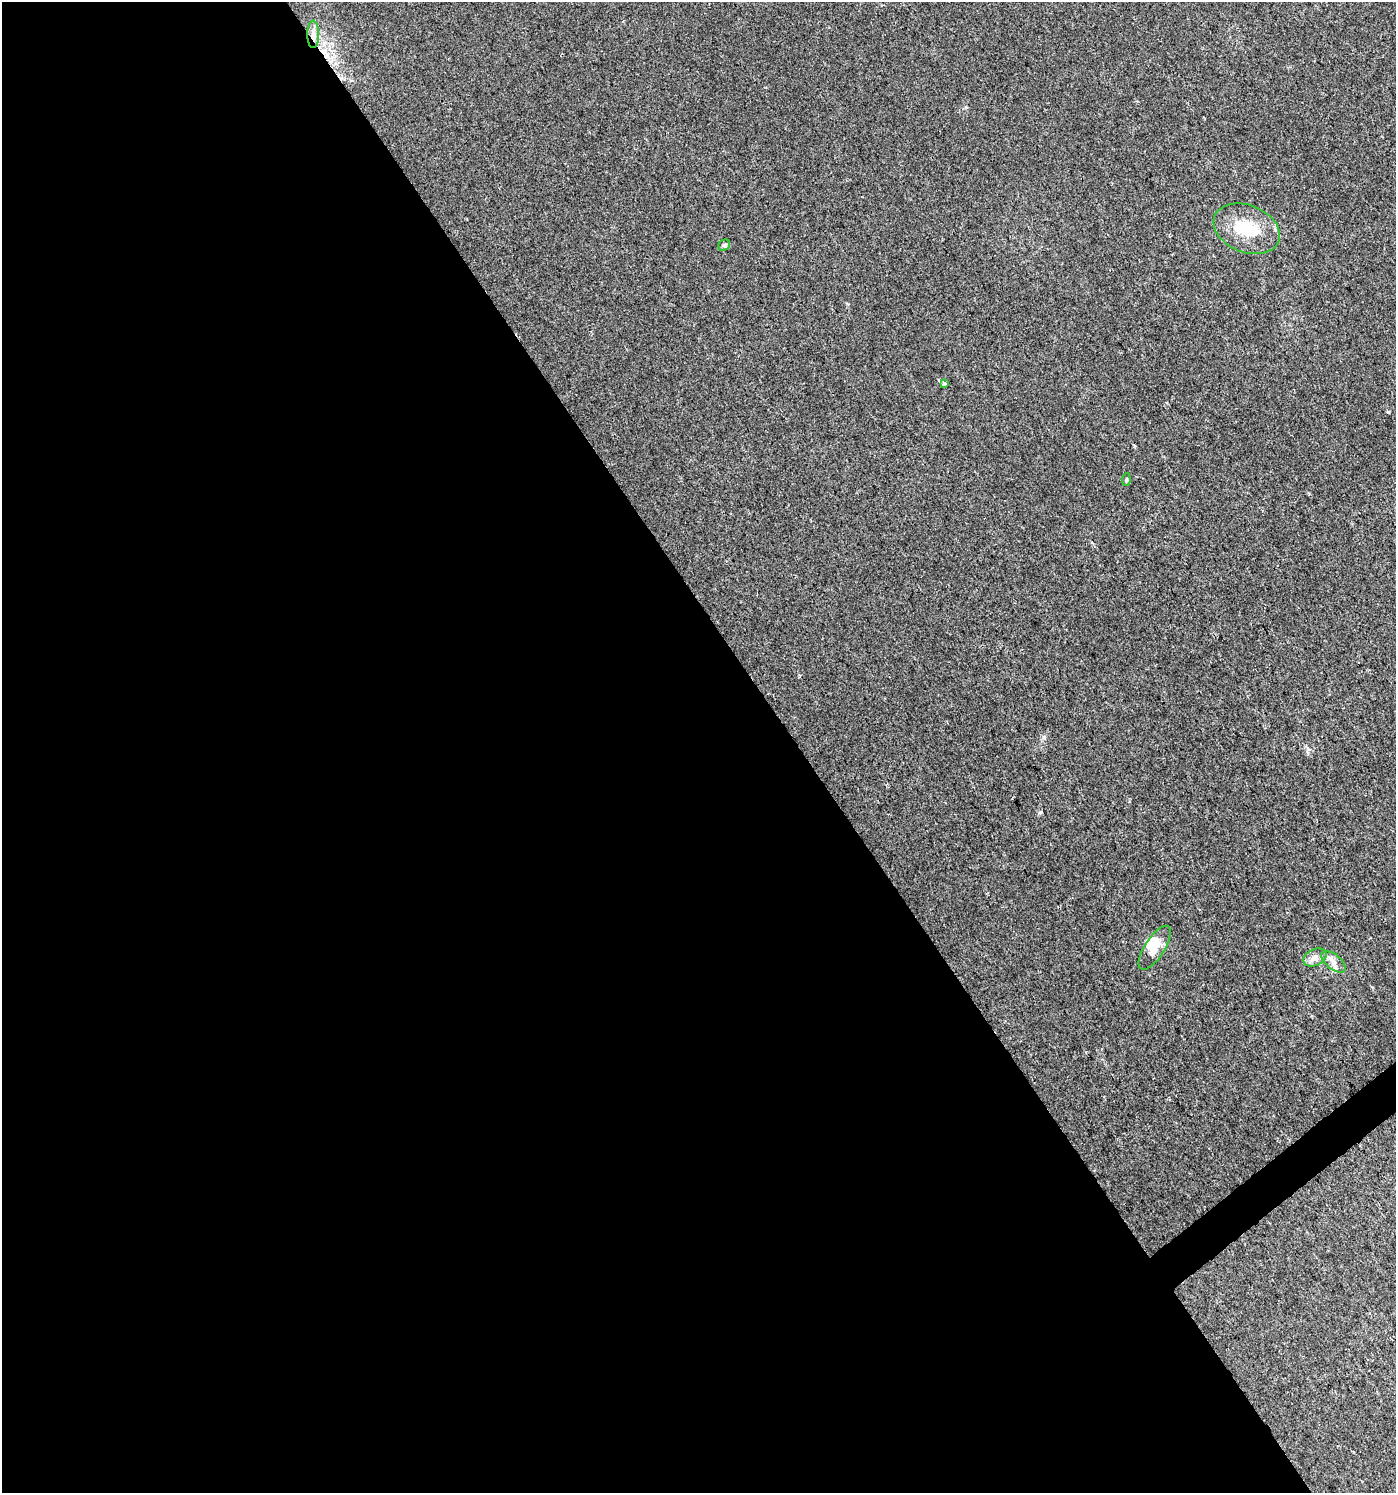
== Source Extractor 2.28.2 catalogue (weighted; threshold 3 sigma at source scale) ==
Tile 9 of 4 x 4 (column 1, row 3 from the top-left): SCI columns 213-1606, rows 1498-2988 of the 5921 x 5985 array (HDU 1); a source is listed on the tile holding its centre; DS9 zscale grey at full resolution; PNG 1398 x 1495 px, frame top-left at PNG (2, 2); each listed source drawn as its Kron ellipse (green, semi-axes under 4 px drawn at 4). Shown black and unused: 58% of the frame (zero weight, under 2 of 3 exposures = <1% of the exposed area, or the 3 px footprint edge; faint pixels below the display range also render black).
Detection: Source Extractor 2.28.2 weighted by HDU 2 'WHT'; one run over the whole footprint, this tile lists its part. Background 0.00424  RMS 0.0034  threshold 0.0154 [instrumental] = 3 sigma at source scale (4.5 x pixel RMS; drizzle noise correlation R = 1.50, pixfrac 1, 0.0396/0.0396 arcsec/px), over >= 5 px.
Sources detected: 11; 1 inside a brighter object's white glare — neither listed nor drawn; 2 inside a brighter listed object's ellipse — not listed separately; the other 8 listed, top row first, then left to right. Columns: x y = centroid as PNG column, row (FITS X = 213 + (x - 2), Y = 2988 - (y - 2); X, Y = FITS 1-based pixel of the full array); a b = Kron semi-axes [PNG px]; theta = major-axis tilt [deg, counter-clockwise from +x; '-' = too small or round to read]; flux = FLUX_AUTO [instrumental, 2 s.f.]
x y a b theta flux
313 34 14 6 90 2
1247 229 34 23 -22 14
724 245 6 5 - 0.57
944 384 4 3 - 2.2
1126 480 6 4 83 0.47
1155 948 25 10 57 4.5
1315 958 12 8 25 2.1
1333 962 14 7 -40 2.2
Overlapping masked pixels (flux is a lower limit): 1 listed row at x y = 313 34